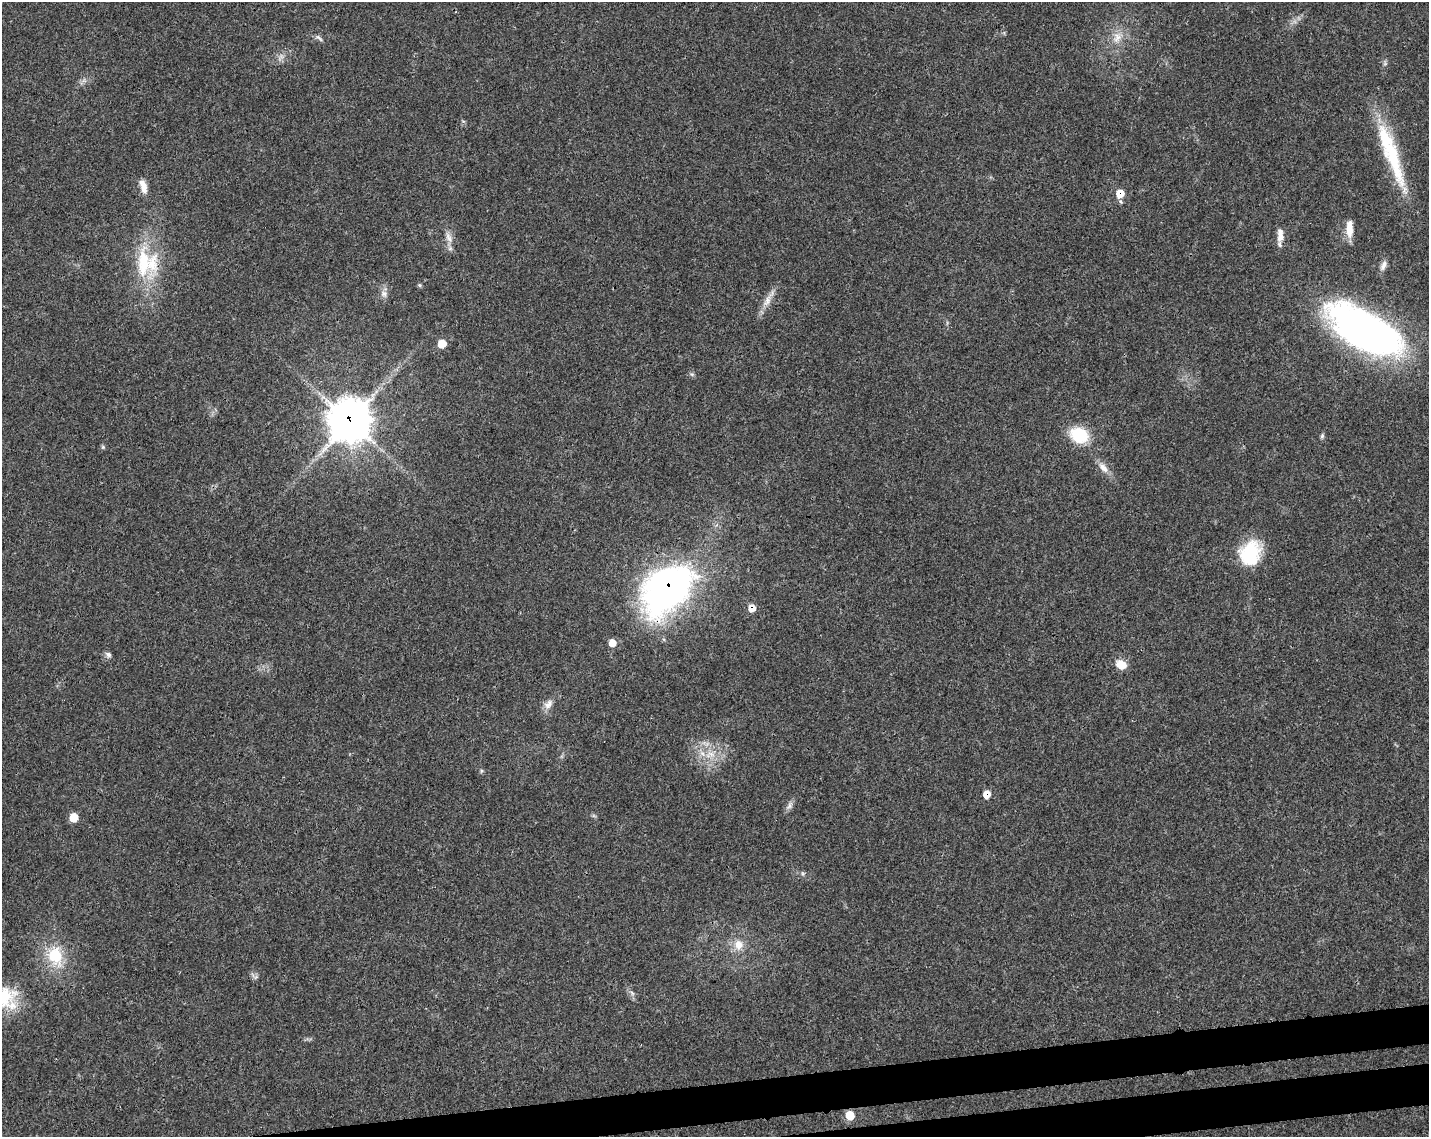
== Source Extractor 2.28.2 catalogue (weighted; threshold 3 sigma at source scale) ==
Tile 5 of 3 x 4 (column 2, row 2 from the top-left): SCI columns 1483-2909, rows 2324-3458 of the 4348 x 4649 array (HDU 1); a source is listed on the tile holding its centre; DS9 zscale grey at full resolution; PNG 1431 x 1139 px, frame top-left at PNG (2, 2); no overlay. Shown black and unused: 4% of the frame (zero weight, under 3 of 4 exposures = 5% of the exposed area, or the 3 px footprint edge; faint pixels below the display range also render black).
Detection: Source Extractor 2.28.2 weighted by HDU 2 'WHT'; one run over the whole footprint, this tile lists its part. Background 0.025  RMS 0.0029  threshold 0.013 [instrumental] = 3 sigma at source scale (4.5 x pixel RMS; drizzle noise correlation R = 1.50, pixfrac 1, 0.0396/0.0396 arcsec/px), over >= 5 px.
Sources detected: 42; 1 too faint to see at this stretch — not listed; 3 inside a brighter listed object's ellipse — not listed separately; the other 38 listed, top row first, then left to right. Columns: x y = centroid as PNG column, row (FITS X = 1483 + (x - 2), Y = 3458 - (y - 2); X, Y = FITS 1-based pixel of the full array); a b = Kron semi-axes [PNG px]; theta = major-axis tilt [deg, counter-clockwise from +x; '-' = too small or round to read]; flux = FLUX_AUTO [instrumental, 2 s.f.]
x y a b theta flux
1117 37 16 12 67 3.7
319 38 13 5 -40 0.87
1392 155 82 17 -71 23
144 189 13 9 -62 2.1
1120 194 9 9 - 4.1
1349 229 21 8 89 3.9
1280 235 18 8 -88 2.7
449 237 17 7 -64 2.1
143 263 51 20 -86 18
1383 265 15 7 66 1.5
420 285 6 5 - 0.41
384 294 11 9 -60 1.5
767 301 21 9 63 3
1365 330 82 36 -30 120
442 344 8 8 - 3.6
692 374 6 4 17 0.46
350 421 15 15 - 620
1079 435 20 16 -24 12
1322 436 7 5 74 0.56
103 447 6 5 - 0.44
1103 468 18 8 -46 2.5
1250 553 29 23 72 15
669 588 32 22 46 210
752 608 7 7 - 2.8
612 643 6 6 - 3.4
108 655 8 7 - 0.96
1121 664 11 9 -26 3.9
548 704 15 9 50 2.2
710 755 17 9 11 4.1
481 771 6 4 72 0.41
987 794 8 7 - 2.9
789 806 14 6 56 1.2
74 817 7 6 - 5.8
738 945 15 12 -78 3.8
55 956 24 17 -71 12
256 977 7 4 34 0.58
632 993 8 4 -46 0.74
850 1115 7 7 - 6
Overlapping masked pixels (flux is a lower limit): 6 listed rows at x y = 1392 155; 1120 194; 350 421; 669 588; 752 608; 987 794